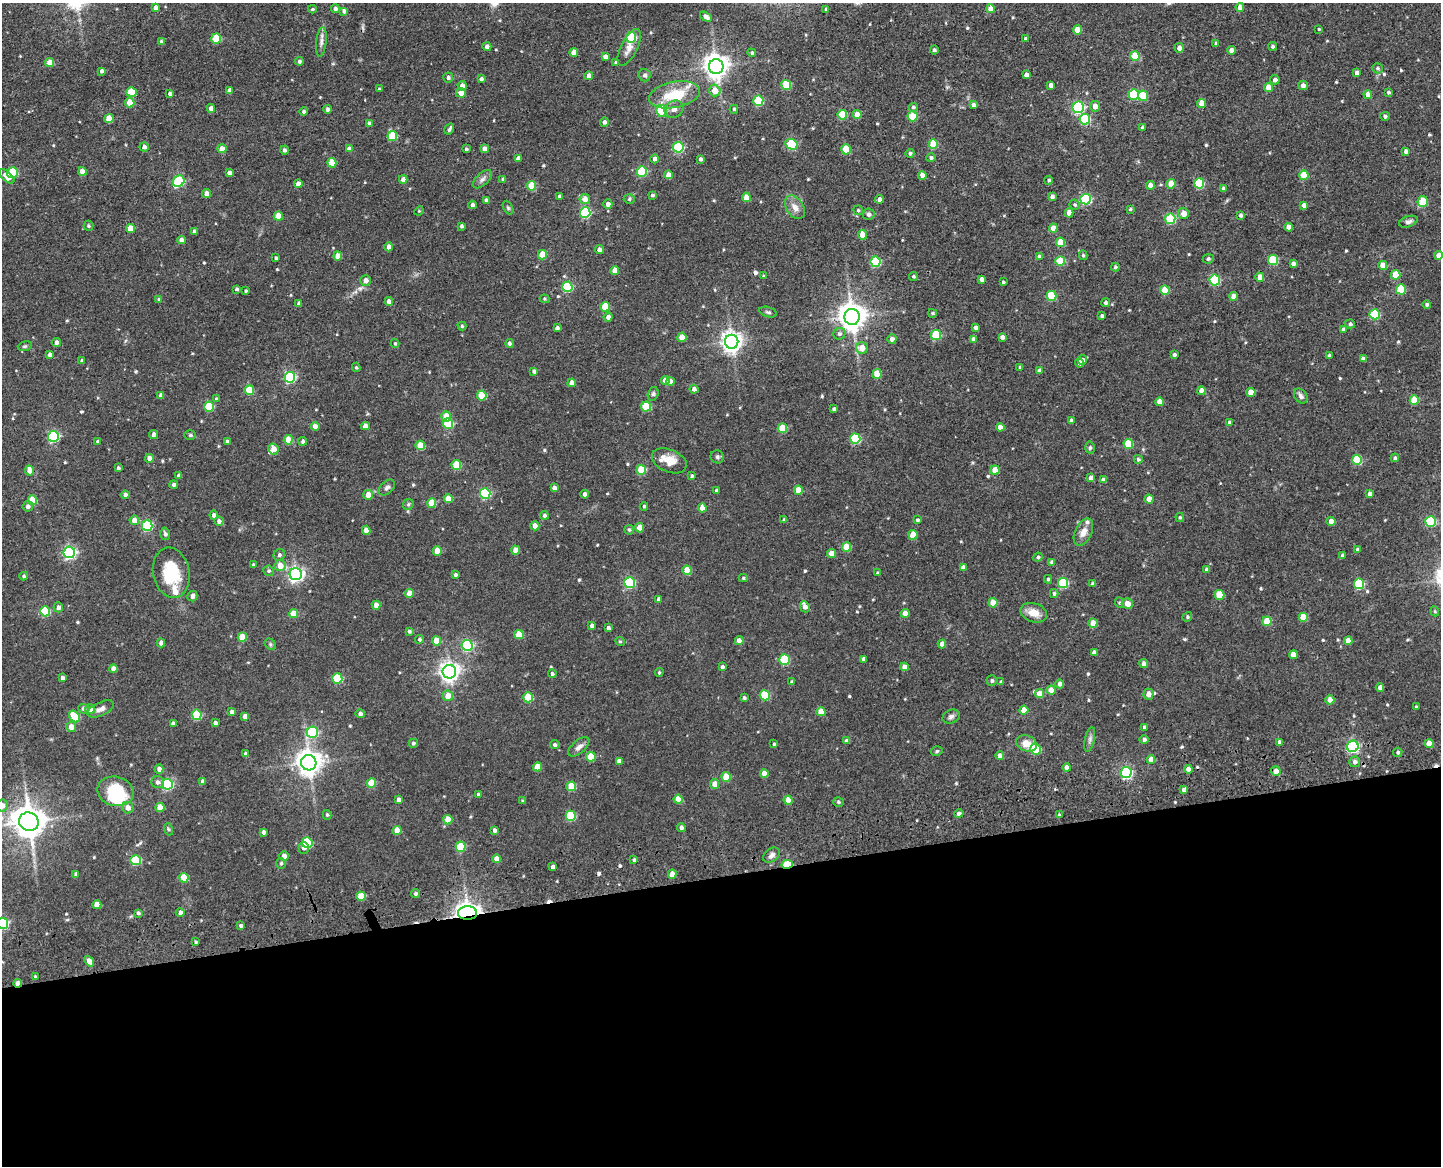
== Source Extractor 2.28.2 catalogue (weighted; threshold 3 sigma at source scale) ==
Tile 11 of 3 x 4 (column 2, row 4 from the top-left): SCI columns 1743-3181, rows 113-1276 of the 4896 x 4920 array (HDU 1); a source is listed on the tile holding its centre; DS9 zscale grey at full resolution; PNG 1443 x 1168 px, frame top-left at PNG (2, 3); each listed source drawn as its Kron ellipse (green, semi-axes under 4 px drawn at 4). Shown black and unused: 25% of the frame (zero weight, under 3 of 4 exposures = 9% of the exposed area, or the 3 px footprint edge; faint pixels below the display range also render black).
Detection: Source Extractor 2.28.2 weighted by HDU 2 'WHT'; one run over the whole footprint, this tile lists its part. Background 0.0674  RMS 0.008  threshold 0.0358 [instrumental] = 3 sigma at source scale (4.5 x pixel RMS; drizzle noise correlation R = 1.50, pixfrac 1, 0.05/0.05 arcsec/px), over >= 5 px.
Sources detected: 574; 1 inside a brighter object's white glare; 6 cosmic-ray / hot-pixel residue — neither listed nor drawn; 5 inside a brighter listed object's ellipse — not listed separately; of the other 562, all 500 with FLUX_AUTO >= 0.942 (the completeness limit of this list) listed and drawn (62 fainter detections not listed), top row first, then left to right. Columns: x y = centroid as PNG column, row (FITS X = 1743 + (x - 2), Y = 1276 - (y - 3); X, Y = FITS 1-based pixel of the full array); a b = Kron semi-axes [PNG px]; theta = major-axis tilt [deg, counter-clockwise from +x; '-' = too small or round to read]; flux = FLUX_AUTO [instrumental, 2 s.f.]
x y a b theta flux
1240 7 4 4 - 4.4
156 8 4 4 - 3.9
312 9 4 3 - 1.1
335 9 4 4 - 2.1
826 9 4 3 - 1.5
991 9 4 4 - 7.3
344 11 4 4 - 2.8
706 17 6 4 -31 3.3
1319 29 3 3 - 0.99
1077 30 4 4 - 10
631 37 5 5 - 41
216 38 5 5 - 26
1026 38 4 4 - 1.8
161 41 4 3 - 1.2
321 42 15 5 84 3.3
1216 43 4 4 - 1.6
1273 46 4 4 - 1.5
487 47 4 4 - 3.2
629 47 20 8 63 6.5
1179 48 5 4 - 3.5
934 50 4 4 - 1.7
1231 50 4 4 - 4.5
574 52 4 4 - 8
752 53 4 4 - 1.5
1135 56 5 4 - 25
605 57 4 4 - 3.8
299 61 4 4 - 1.8
615 62 4 3 - 0.96
50 63 4 4 - 12
716 67 7 7 - 680
1378 68 5 5 - 1.4
101 71 4 3 - 2
1357 73 4 4 - 2.8
645 75 6 6 - 2.1
1026 75 4 4 - 3.9
589 76 4 4 - 4.3
448 78 5 5 - 1.7
481 79 4 3 - 2
1275 80 4 4 - 2.9
786 85 5 5 - 32
1051 85 4 4 - 3.2
1303 85 5 4 - 3.6
462 86 5 4 - 4.5
1268 88 4 4 - 8.6
379 89 4 3 - 0.94
715 90 6 5 - 10
230 91 4 4 - 3.7
132 92 5 5 - 17
1388 92 4 3 - 1.4
461 93 5 5 - 6.7
170 94 4 3 - 2.2
1134 94 5 5 - 50
675 95 26 13 11 27
1368 95 4 4 - 4.8
1143 96 5 5 - 27
758 101 5 5 - 47
130 102 5 4 - 11
1202 103 4 4 - 11
973 105 4 4 - 2.7
1095 106 5 5 - 5.8
913 107 5 4 - 1.5
1078 107 6 5 - 73
211 108 4 4 - 4.6
327 109 4 4 - 2.3
674 109 10 8 32 3.8
734 109 4 4 - 1.2
661 111 6 5 - 34
304 112 4 4 - 1.6
857 114 4 4 - 8.5
842 115 5 5 - 29
913 116 5 5 - 25
1385 116 5 4 - 1.9
109 119 4 4 - 14
1085 119 5 5 - 49
604 122 4 4 - 2.2
369 124 4 4 - 2.3
1143 127 4 3 - 1.9
449 129 6 3 58 2
392 136 5 5 - 30
791 144 7 5 -27 46
933 144 5 4 - 25
144 147 4 4 - 3.8
678 147 5 5 - 54
222 149 4 4 - 7
349 149 4 4 - 4.7
466 149 4 3 - 1.3
485 149 4 4 - 4.9
846 149 5 4 - 25
284 150 4 4 - 2.2
1406 151 4 4 - 2.6
910 153 4 4 - 1.7
518 158 4 4 - 3.1
931 158 5 4 - 1.7
655 159 4 4 - 3
701 159 4 4 - 2
332 163 5 4 - 17
82 171 4 4 - 8.3
642 171 5 5 - 41
12 172 5 5 - 34
229 173 4 4 - 4.4
668 175 4 4 - 6.7
922 175 4 4 - 5.1
1304 175 5 4 - 21
7 176 9 4 -43 8.3
403 179 4 4 - 3.9
482 179 12 6 42 3
503 179 4 3 - 1.4
1049 180 4 4 - 1.3
179 181 6 5 - 63
1199 183 5 5 - 41
298 184 4 4 - 4.7
1171 184 5 4 - 13
1150 185 4 4 - 6
531 186 5 4 - 19
1223 188 4 4 - 1.7
206 194 4 4 - 5.3
652 195 4 3 - 1.4
559 196 4 4 - 1.4
1052 196 4 4 - 2.3
746 197 4 4 - 10
585 199 5 5 - 6
629 199 5 5 - 1.3
879 199 4 4 - 4.1
1086 199 5 5 - 72
486 200 4 4 - 2.6
1423 201 5 5 - 18
608 204 4 4 - 3.6
472 205 4 4 - 2.3
1075 205 5 5 - 1.4
1304 205 4 4 - 4.1
795 207 13 8 -57 5.9
508 208 7 4 -63 1.3
1130 209 3 3 - 1.1
858 210 5 5 - 1
419 211 5 4 - 1
585 212 5 5 - 65
1069 213 4 4 - 4.8
1184 213 5 5 - 6.2
869 214 6 5 - 2.1
1241 215 4 3 - 2
278 216 4 4 - 12
1170 219 5 5 - 48
1408 222 10 5 18 2.3
88 226 5 5 - 1.3
461 226 4 3 - 1.7
1289 227 4 4 - 6.3
130 228 4 4 - 12
1053 228 4 4 - 7.6
194 231 4 3 - 1.8
862 235 5 4 - 11
181 240 4 4 - 5
1060 242 5 4 - 18
389 247 4 4 - 3.8
599 250 4 4 - 3.2
542 255 5 4 - 16
1083 255 5 4 - 1.3
1439 255 4 4 - 5.2
338 256 4 4 - 7.2
1039 257 4 4 - 2.1
276 258 4 3 - 1.6
1208 259 5 4 - 1.3
1273 260 5 5 - 33
1060 261 5 5 - 27
875 262 5 5 - 46
1293 263 4 4 - 2.9
1383 265 4 4 - 10
1115 267 4 4 - 1.4
615 270 4 4 - 9
1396 275 5 4 - 15
763 276 4 3 - 1.1
913 276 4 4 - 1.5
1260 277 4 4 - 8.4
982 279 4 4 - 3.2
365 280 5 5 - 4.4
1215 280 5 5 - 53
1003 282 4 3 - 1.2
567 287 5 5 - 53
237 289 3 3 - 1.6
1401 289 5 5 - 28
1165 290 4 4 - 15
246 291 3 3 - 1.2
1052 296 5 5 - 32
1234 296 4 4 - 6.9
544 299 5 4 - 1
159 300 4 4 - 2
389 301 4 4 - 3.9
1106 303 4 4 - 1.8
299 304 4 4 - 2.5
1427 304 4 4 - 1.7
605 307 5 4 - 22
768 312 9 5 -16 1.7
933 313 4 3 - 1.1
1375 314 5 5 - 39
1102 316 3 3 - 1.7
608 317 4 4 - 3.2
852 317 8 7 - 970
1350 324 5 4 - 1.5
462 326 4 4 - 1.2
557 328 4 4 - 2.3
976 328 4 4 - 2.4
1343 329 4 3 - 1.8
839 334 6 5 - 2.2
936 335 5 5 - 37
682 337 4 4 - 11
1002 337 4 4 - 3
892 339 4 4 - 3.9
973 340 4 4 - 4.2
56 342 5 4 - 3
732 342 7 6 - 470
395 343 4 3 - 1
509 343 4 4 - 2.8
25 346 7 4 17 1.2
862 348 6 5 - 8.4
50 355 4 4 - 3.5
1174 355 3 3 - 1.8
1329 356 3 3 - 1.8
1363 359 4 4 - 3.4
1082 360 5 4 - 2.8
82 361 4 4 - 1.7
1079 363 4 4 - 3.6
356 367 4 4 - 1.1
1020 367 3 3 - 1.4
534 371 4 3 - 1.8
1039 371 4 4 - 2.6
877 374 5 4 - 16
290 377 5 5 - 87
665 380 4 4 - 7.4
671 381 4 4 - 3.6
572 383 4 4 - 6.1
694 389 4 4 - 2.6
249 390 5 5 - 23
1202 391 4 4 - 7.7
1251 392 4 4 - 8.5
653 394 7 5 74 1.5
161 395 4 4 - 3.6
482 395 5 5 - 26
1301 396 8 6 -53 2.6
216 399 4 4 - 1.5
1414 400 5 4 - 22
1160 402 4 4 - 8.4
646 406 5 5 - 30
209 407 5 5 - 33
834 409 4 3 - 1.9
446 416 5 5 - 11
1071 421 4 4 - 2.5
448 423 5 5 - 45
1229 423 4 4 - 3.1
315 426 4 4 - 6.9
365 426 4 4 - 5.6
1000 427 4 4 - 4.9
782 428 5 4 - 23
154 434 4 4 - 2.9
190 435 6 5 - 1.2
53 436 5 5 - 86
855 439 5 5 - 47
288 440 5 4 - 12
303 441 4 4 - 1.8
98 442 4 3 - 1.9
227 442 4 3 - 2.9
1128 444 5 4 - 23
420 445 5 4 - 18
1090 448 6 4 86 1.4
273 449 5 5 - 6.1
717 457 6 6 - 1.6
149 458 4 4 - 4.6
1395 458 4 4 - 1.4
1138 459 4 4 - 1.6
1357 460 5 5 - 36
669 461 18 11 -23 11
456 465 5 5 - 22
118 468 3 3 - 1.3
29 470 5 4 - 8.5
641 470 5 5 - 31
995 470 4 4 - 9.8
179 476 4 4 - 2.7
692 476 4 3 - 1.3
1091 478 4 4 - 4.3
1103 480 4 4 - 3.7
174 484 4 4 - 1.9
387 488 9 6 41 2.2
554 488 4 4 - 4.1
716 490 3 3 - 1.7
798 490 4 4 - 11
485 493 5 5 - 67
585 494 4 4 - 2.8
1370 494 4 4 - 3.4
125 495 4 4 - 2.7
368 495 5 5 - 7.2
448 498 4 4 - 9.9
1149 499 4 4 - 8.3
32 500 5 4 - 21
432 503 5 4 - 17
408 504 6 5 - 1.4
28 506 5 5 - 2.8
644 506 4 3 - 1.3
702 508 4 4 - 9.3
214 515 4 4 - 2.8
544 515 4 4 - 1.9
1180 517 5 4 - 0.98
134 520 5 5 - 7.1
784 520 4 3 - 1.5
917 520 4 4 - 1.4
219 521 4 4 - 2.9
1331 521 4 4 - 4.7
1431 521 5 5 - 59
147 526 5 5 - 59
535 526 4 4 - 5.6
639 528 4 4 - 10
366 530 4 4 - 7.8
629 530 5 4 - 1.2
1083 532 14 8 65 6.2
165 534 6 5 - 2.1
913 535 5 4 - 16
846 547 5 4 - 20
516 550 4 4 - 8
1358 550 4 4 - 1.9
437 551 4 4 - 11
69 552 6 6 - 140
832 553 4 4 - 9.6
279 555 6 5 - 1.9
1343 556 3 3 - 2.1
1038 557 5 4 - 1.6
1052 562 4 3 - 2.2
253 565 4 3 - 1.6
280 566 5 5 - 8.9
963 567 4 4 - 3.8
1206 569 4 4 - 1.6
687 570 5 4 - 17
269 571 5 5 - 1.6
171 573 25 18 -79 31
877 573 3 3 - 1
296 574 6 6 - 230
455 575 4 3 - 1.8
24 576 4 4 - 1.4
743 578 4 4 - 1.1
1048 579 4 4 - 1.4
630 583 5 5 - 65
1063 583 5 5 - 44
1092 584 4 3 - 1.6
1359 584 5 5 - 47
409 593 4 4 - 7.9
1054 594 4 3 - 1.3
1219 595 5 5 - 24
192 596 5 5 - 3.2
659 599 4 3 - 2.6
993 603 4 4 - 13
1119 603 5 4 - 1
1127 603 5 5 - 6.5
376 605 4 4 - 6.9
58 607 5 4 - 2.9
805 607 5 4 - 3.3
45 611 5 5 - 38
1435 611 5 4 - 0.98
905 613 4 4 - 6.4
1034 613 13 9 -19 9.3
293 614 4 4 - 10
1187 617 5 4 - 1.3
1303 617 5 4 - 16
1267 621 5 4 - 20
1093 623 4 4 - 9.6
592 626 4 4 - 2.7
608 628 4 4 - 2
409 631 4 4 - 1.5
519 635 4 4 - 16
242 637 5 4 - 16
420 639 4 4 - 1.4
436 641 5 4 - 12
620 641 5 4 - 0.99
739 641 4 4 - 5.2
1348 641 4 4 - 7.2
161 643 4 4 - 3.6
270 644 6 5 - 1.3
942 644 4 4 - 4
467 645 5 5 - 76
1094 652 4 4 - 3.1
1293 655 4 4 - 9.7
864 659 4 4 - 3.2
784 660 5 5 - 41
1143 664 4 3 - 2.8
722 667 4 3 - 1.8
904 667 4 4 - 5
113 669 4 4 - 4.7
449 672 7 6 - 420
659 672 4 3 - 1.1
552 674 4 4 - 1.6
62 678 4 4 - 2.2
337 678 5 5 - 37
992 681 5 5 - 1.7
792 682 4 4 - 1.6
1001 682 4 4 - 1.2
1060 684 4 4 - 3.5
1380 688 4 4 - 4
1051 690 4 4 - 8.8
1039 694 4 4 - 8.8
1148 694 5 5 - 6.5
765 695 5 5 - 31
448 696 5 5 - 8.8
528 697 5 5 - 28
744 698 4 3 - 1.3
1330 700 4 4 - 8.4
1416 707 3 3 - 1
83 709 5 5 - 2.2
90 709 5 5 - 5.5
101 709 14 6 25 4.3
1024 710 4 4 - 9.2
232 712 4 4 - 3
821 712 4 4 - 11
360 714 5 4 - 2.8
197 715 5 5 - 37
245 716 4 4 - 4.2
951 716 9 6 24 2.4
74 717 6 5 - 24
173 723 4 4 - 2.6
215 723 4 4 - 2.2
71 727 5 5 - 7.1
1144 727 4 3 - 1.5
312 732 6 5 - 56
1090 739 13 5 78 2.6
1144 740 4 4 - 2
847 741 4 4 - 4.1
1279 742 4 3 - 1.8
413 743 4 4 - 1.6
1026 743 10 8 -22 8.7
1429 743 4 4 - 10
774 744 3 3 - 0.97
555 745 5 4 - 1.6
1353 746 6 5 - 110
579 747 13 6 41 3.9
1035 749 5 5 - 32
937 751 6 4 17 1.3
1398 752 5 4 - 1.5
245 754 4 3 - 2
1000 756 4 4 - 4.8
591 757 5 4 - 20
1151 759 4 4 - 6.4
619 761 4 4 - 3.4
1355 762 5 5 - 2.5
309 763 7 7 - 770
537 767 4 4 - 13
1067 768 4 4 - 5.9
159 769 4 4 - 3.2
1188 769 4 4 - 4.5
1276 771 5 5 - 6.4
1126 772 5 5 - 110
764 773 4 4 - 7.2
726 777 5 4 - 19
203 781 4 4 - 2.8
158 782 6 6 - 2.7
371 783 5 4 - 19
167 784 5 5 - 65
715 784 5 4 - 7.5
571 786 5 5 - 22
1184 790 4 4 - 3.7
116 791 18 14 -13 42
478 794 3 3 - 1.3
678 799 4 4 - 15
399 800 4 4 - 4.5
788 800 4 4 - 8.7
523 801 3 3 - 1.1
838 802 5 5 - 1.4
2 805 6 6 - 5.3
160 807 4 4 - 11
128 808 6 5 - 5.4
959 814 4 4 - 3.2
327 815 5 4 - 1.1
1059 815 4 3 - 1.3
571 816 5 5 - 41
448 820 4 4 - 14
29 822 10 9 - 1400
681 827 4 4 - 2.5
168 829 6 4 -71 0.99
397 830 4 4 - 13
494 830 4 4 - 2.4
264 832 4 3 - 2.5
307 843 5 5 - 42
461 847 5 5 - 30
304 848 5 5 - 2.5
771 855 9 6 40 2.8
284 856 4 4 - 4.8
497 859 4 4 - 6.7
136 860 5 5 - 40
634 860 4 3 - 1.6
281 863 5 4 - 1.3
787 864 6 4 10 35
553 867 4 4 - 3.2
76 874 4 3 - 2.2
672 874 4 4 - 9.5
184 878 5 4 - 16
416 894 4 4 - 1.8
361 896 4 4 - 17
97 905 4 4 - 9.6
180 912 4 4 - 2.9
138 913 4 3 - 1.7
468 913 9 7 0 400
2 923 5 5 - 75
241 925 4 4 - 1.8
196 942 4 3 - 1
89 961 6 4 -50 5.7
35 976 3 3 - 1
18 983 4 3 - 6.3
Overlapping masked pixels (flux is a lower limit): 5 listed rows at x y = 1188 769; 1184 790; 787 864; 468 913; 18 983
Isophote crosses this tile's border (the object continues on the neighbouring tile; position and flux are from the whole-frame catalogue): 3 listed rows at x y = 1439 255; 2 805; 2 923